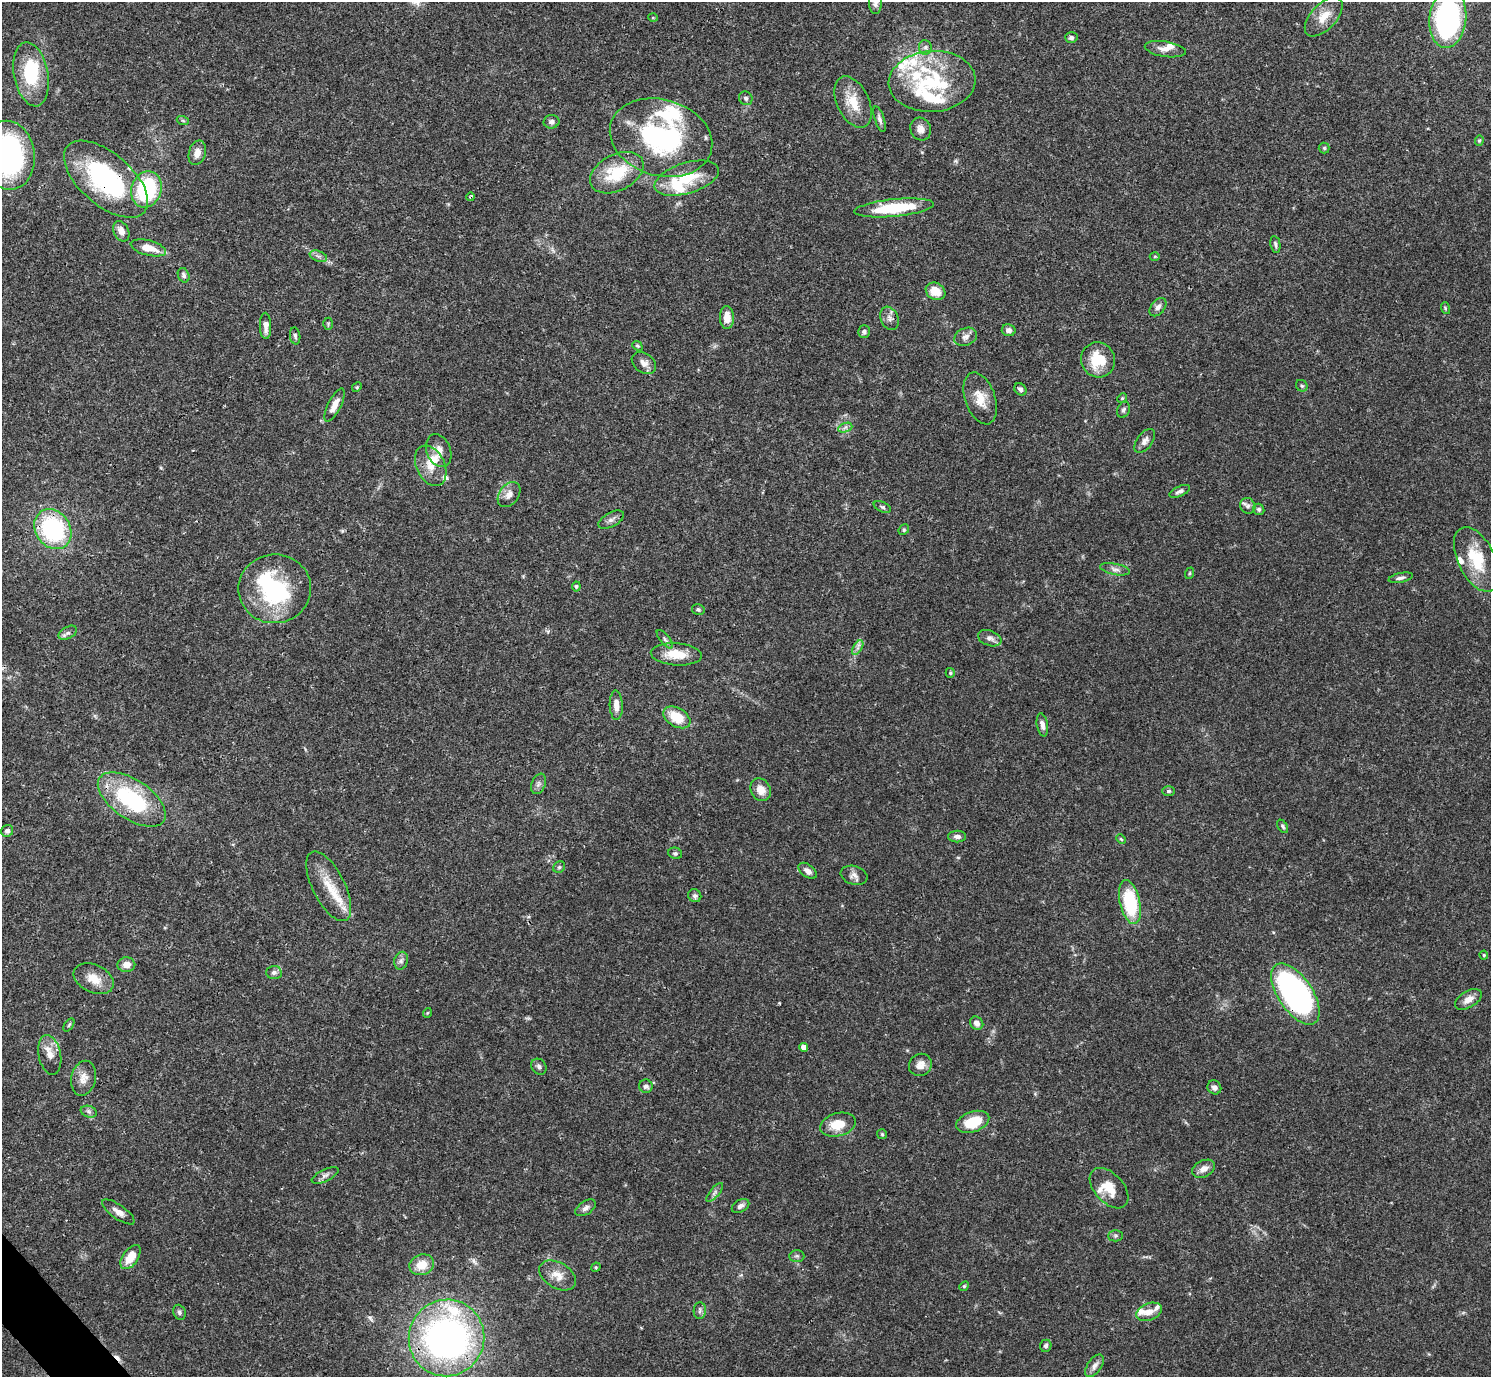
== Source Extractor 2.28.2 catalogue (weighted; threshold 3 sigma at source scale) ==
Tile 7 of 4 x 4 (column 3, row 2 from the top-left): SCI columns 2981-4469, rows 2910-4284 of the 5963 x 5960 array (HDU 1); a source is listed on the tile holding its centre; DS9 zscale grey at full resolution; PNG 1493 x 1379 px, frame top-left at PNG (2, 2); each listed source drawn as its Kron ellipse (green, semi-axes under 4 px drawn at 4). Shown black and unused: <1% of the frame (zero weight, under 3 of 4 exposures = <1% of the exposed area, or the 3 px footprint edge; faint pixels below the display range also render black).
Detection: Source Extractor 2.28.2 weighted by HDU 2 'WHT'; one run over the whole footprint, this tile lists its part. Background 0.0406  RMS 0.0027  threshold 0.012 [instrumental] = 3 sigma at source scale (4.5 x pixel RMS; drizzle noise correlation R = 1.50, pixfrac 1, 0.05/0.05 arcsec/px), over >= 5 px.
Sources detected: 162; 4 inside a brighter object's white glare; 1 cosmic-ray / hot-pixel residue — neither listed nor drawn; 20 inside a brighter listed object's ellipse — not listed separately; the other 137 listed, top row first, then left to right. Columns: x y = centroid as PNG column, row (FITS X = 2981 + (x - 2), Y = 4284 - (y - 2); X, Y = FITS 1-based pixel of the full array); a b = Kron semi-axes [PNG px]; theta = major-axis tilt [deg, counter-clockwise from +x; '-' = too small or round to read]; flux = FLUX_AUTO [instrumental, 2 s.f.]
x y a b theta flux
875 3 11 6 -89 1.1
1324 17 24 12 47 4.2
653 18 5 3 - 0.21
1448 19 29 18 84 54
1071 38 6 5 - 0.7
925 47 7 6 - 0.85
1165 49 21 7 -8 2.1
31 74 32 17 -79 14
932 81 43 30 4 22
746 98 7 6 - 0.68
853 102 27 16 -65 6.1
880 119 13 4 -72 0.94
183 121 6 4 -20 0.38
551 122 8 6 12 1
921 129 11 10 - 1.8
661 138 52 38 -16 43
1479 140 5 4 - 0.38
1324 148 5 5 - 0.4
197 153 12 8 73 2.3
8 155 35 27 -82 67
617 173 28 18 27 11
687 178 33 15 17 10
106 179 51 26 -41 37
146 189 18 15 71 22
471 197 4 3 - 0.5
894 208 40 8 6 15
121 231 11 7 -64 2.2
1275 244 8 5 -79 0.6
148 248 18 7 -14 4.1
318 256 9 5 -18 0.78
1155 256 5 3 - 0.3
184 275 7 5 -67 0.8
935 291 10 8 -30 4.1
1158 307 10 6 51 1.1
1445 308 6 3 -73 0.31
727 317 11 7 -89 3
890 318 12 8 -67 1.4
328 324 6 4 89 0.35
266 326 13 5 -89 1.9
1009 330 7 6 - 1
864 332 6 6 - 0.79
295 336 8 5 -81 0.61
966 337 12 8 23 1.4
637 346 5 4 - 0.43
1098 360 18 17 - 8.3
644 363 13 9 -35 1.7
1302 386 6 5 - 0.44
357 387 5 4 - 0.31
1020 389 6 5 - 1
980 398 27 15 -70 4.8
1122 398 5 4 - 0.34
334 405 18 6 63 2.5
1123 410 8 6 67 0.67
845 428 7 4 20 0.71
1145 441 14 7 53 1.4
439 450 17 12 -68 2.7
431 466 21 14 -64 4.3
1180 491 11 5 24 0.83
509 494 14 9 53 2
1248 506 8 7 - 0.88
882 507 9 5 -25 0.56
1259 509 6 5 - 0.55
611 520 14 7 29 1.2
53 529 21 17 -55 31
904 530 6 5 - 0.41
1476 559 35 18 -64 11
1115 569 15 5 -11 1.2
1190 573 6 3 71 0.32
1401 578 12 4 12 0.88
576 586 5 4 - 0.46
275 589 36 34 5 24
698 609 6 5 - 0.51
68 633 10 6 28 0.81
990 638 12 7 -20 1.4
665 639 11 4 -50 0.65
858 648 8 3 59 0.67
676 654 25 11 -4 5.5
950 673 5 4 - 0.33
616 705 14 6 -88 2.3
677 717 15 9 -31 7.2
1042 725 11 5 -80 1.3
539 784 11 7 69 0.91
761 790 12 9 -60 2.8
1168 791 6 5 - 0.46
132 800 39 19 -34 26
1283 826 7 4 -58 0.54
7 831 6 5 - 0.88
957 836 9 6 0 1.1
1121 839 5 3 - 0.29
675 853 7 5 -22 0.52
559 867 6 5 - 0.47
808 871 10 6 -38 1.3
854 875 14 9 -17 1.4
329 886 38 16 -63 7.6
695 896 7 6 - 0.69
1130 902 22 10 -77 18
1484 955 4 4 - 0.28
401 961 9 6 74 0.89
126 965 9 7 2 2.1
274 972 7 6 - 0.85
94 979 21 14 -25 4.4
1295 994 35 17 -56 91
1468 999 15 8 31 2.3
427 1013 5 3 - 0.23
977 1023 7 6 - 1.3
69 1025 7 3 53 0.4
804 1047 4 4 - 1.5
50 1055 20 11 -78 3.1
920 1065 12 10 36 2
539 1067 8 7 - 0.79
83 1078 17 12 76 2.8
646 1086 7 6 - 0.83
1214 1087 7 6 - 0.98
89 1112 8 5 -18 0.7
973 1122 17 10 19 8
838 1125 18 11 15 5.4
882 1134 5 5 - 0.36
1204 1169 12 8 26 1.9
325 1175 14 6 26 1.1
1109 1188 24 14 -48 5
715 1192 12 4 50 0.89
740 1206 9 6 28 0.92
586 1208 11 6 33 1.1
118 1212 19 7 -35 1.8
1116 1236 7 5 1 0.54
797 1256 7 6 - 0.61
130 1257 14 7 55 4.6
422 1265 12 10 19 4.4
596 1267 5 4 - 0.27
558 1275 20 12 -31 3.4
964 1286 5 4 - 0.39
700 1311 8 6 88 0.72
179 1312 8 6 -66 0.61
1149 1312 13 8 22 2.3
446 1338 38 37 - 110
1046 1346 6 5 - 0.63
1095 1366 13 7 55 1.4
Overlapping masked pixels (flux is a lower limit): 4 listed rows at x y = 106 179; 471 197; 1295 994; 446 1338
Isophote crosses this tile's border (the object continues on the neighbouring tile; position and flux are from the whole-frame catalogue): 3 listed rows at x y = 875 3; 1448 19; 8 155